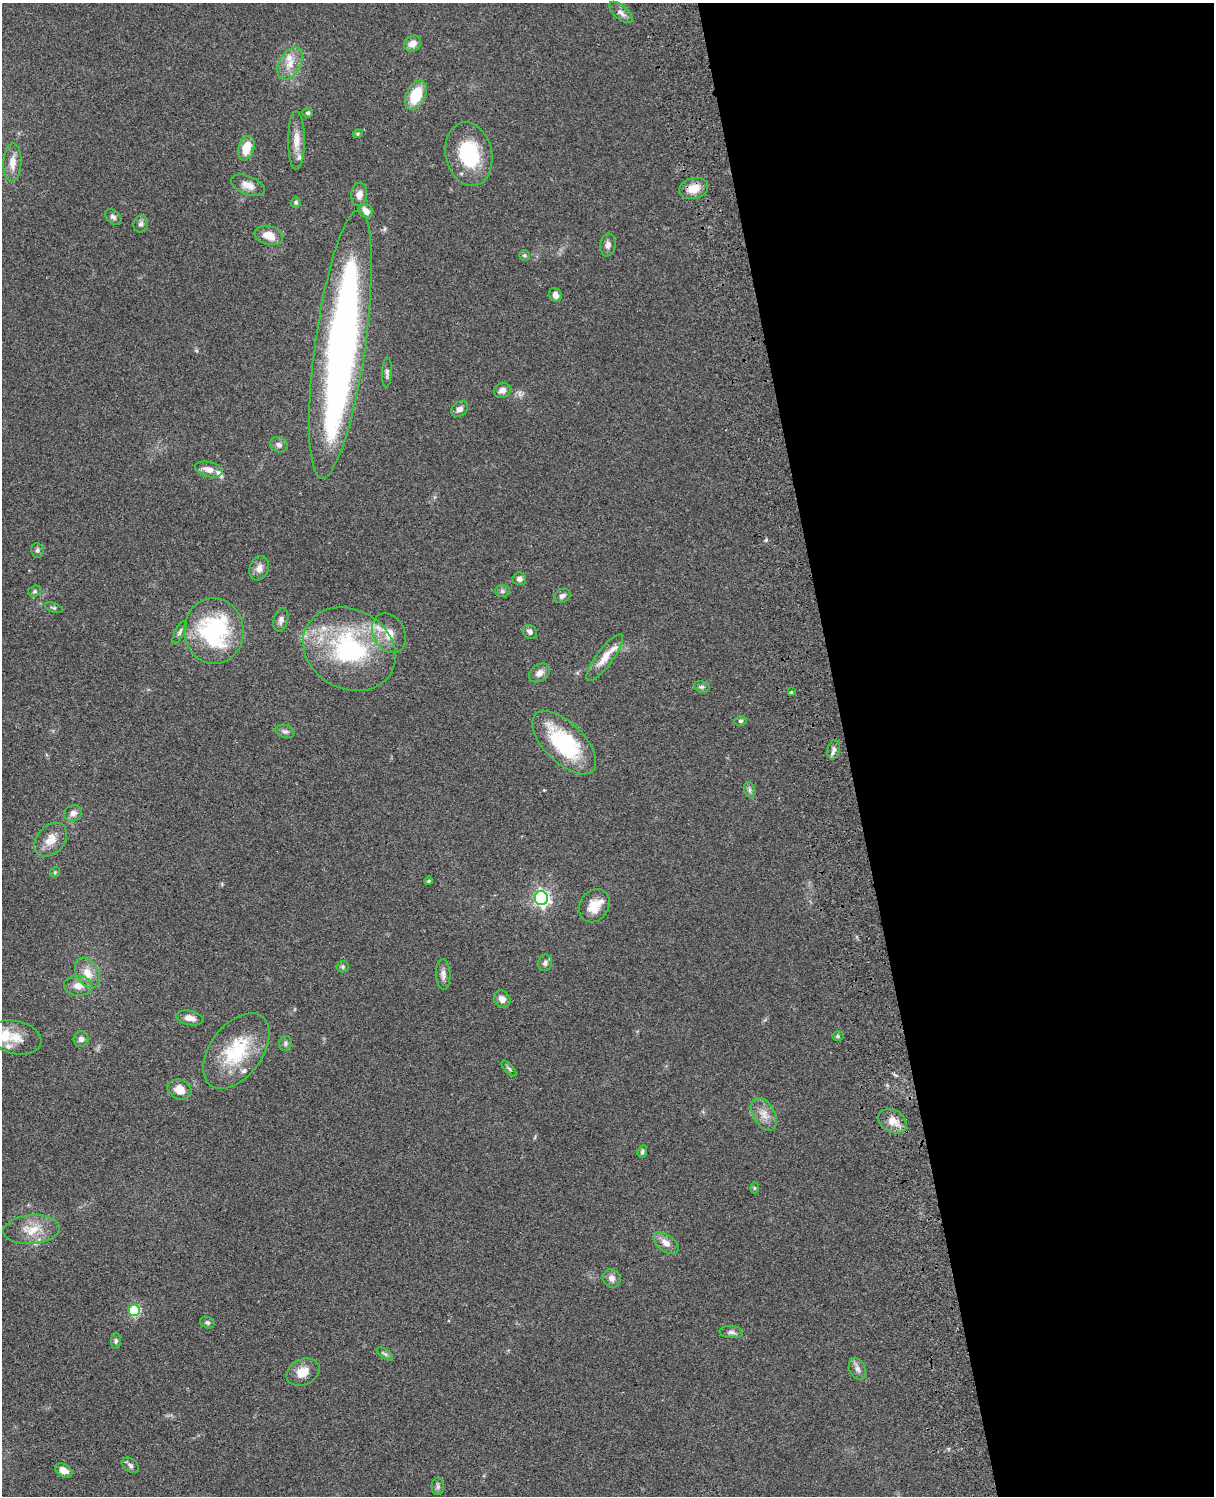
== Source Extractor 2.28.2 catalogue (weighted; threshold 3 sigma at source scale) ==
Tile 8 of 4 x 3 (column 4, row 2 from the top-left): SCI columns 3756-4967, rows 1773-3266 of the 5085 x 4926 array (HDU 1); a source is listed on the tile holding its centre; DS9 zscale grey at full resolution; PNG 1216 x 1498 px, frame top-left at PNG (2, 3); each listed source drawn as its Kron ellipse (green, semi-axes under 4 px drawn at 4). Shown black and unused: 30% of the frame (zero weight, under 3 of 4 exposures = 6% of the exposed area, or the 3 px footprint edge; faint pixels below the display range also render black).
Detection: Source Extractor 2.28.2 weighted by HDU 2 'WHT'; one run over the whole footprint, this tile lists its part. Background 0.0787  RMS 0.006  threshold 0.0268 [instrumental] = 3 sigma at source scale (4.5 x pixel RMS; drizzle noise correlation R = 1.50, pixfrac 1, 0.05/0.05 arcsec/px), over >= 5 px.
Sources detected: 99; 2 inside a brighter object's white glare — neither listed nor drawn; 11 inside a brighter listed object's ellipse — not listed separately; the other 86 listed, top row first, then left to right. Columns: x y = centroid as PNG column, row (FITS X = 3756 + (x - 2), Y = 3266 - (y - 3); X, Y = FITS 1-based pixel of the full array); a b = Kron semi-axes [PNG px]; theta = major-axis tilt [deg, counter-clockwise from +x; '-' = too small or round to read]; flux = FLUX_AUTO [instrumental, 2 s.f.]
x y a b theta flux
621 12 14 7 -41 2.9
412 44 9 7 38 5.1
290 63 18 10 61 7.8
416 95 16 9 64 20
308 113 5 5 - 1.2
358 134 5 4 - 0.72
296 141 29 8 -90 7.4
246 148 12 7 74 10
469 154 32 23 -78 36
12 162 19 9 88 6.3
248 185 18 9 -22 4.8
694 189 14 10 15 8.8
359 194 11 8 84 4.2
296 202 5 5 - 0.95
366 211 8 6 -35 5
113 217 9 6 -42 1.7
141 224 8 7 - 1.8
269 235 14 9 -13 7.5
608 245 11 8 81 2.7
524 255 5 5 - 0.99
555 295 7 6 - 3.1
340 344 135 25 82 290
387 373 15 5 87 1.9
502 390 8 7 - 3.2
459 409 9 7 37 2.7
279 445 9 7 -21 2
209 469 14 7 -15 4.6
37 550 7 6 - 1.3
259 568 12 9 68 3.5
519 579 7 6 - 2.4
35 591 7 5 16 1.2
502 591 7 6 - 1.5
562 596 9 6 33 2.2
54 608 9 4 -21 1.1
281 620 12 7 76 2.3
214 631 33 29 -87 66
180 632 12 4 62 1.5
530 632 7 6 - 2.3
389 633 21 15 -62 9.6
349 649 48 39 -29 85
605 658 28 8 53 8.6
539 673 11 8 35 3.6
702 687 8 5 -14 1.4
791 692 4 4 - 0.7
740 721 6 5 - 0.97
285 731 10 6 -16 1.8
564 743 40 20 -45 54
834 750 10 6 78 2.4
750 790 8 5 -75 1.6
73 813 9 8 - 3
51 840 19 13 47 7.7
55 872 5 4 - 0.77
429 881 4 4 - 1.2
541 898 7 6 - 180
594 906 17 14 56 9.7
545 963 8 7 - 2
343 967 6 5 - 1
87 973 16 11 -59 7.6
443 974 15 7 -87 3.2
78 986 14 10 -4 5.5
502 999 9 7 -50 3.4
190 1018 14 7 -11 4.1
838 1036 6 5 - 0.96
15 1037 26 16 -14 12
81 1039 7 7 - 2.2
285 1043 7 6 - 1.5
236 1051 43 26 53 35
509 1068 10 4 -48 1.1
179 1090 12 9 -23 6.2
764 1114 17 10 -60 6.1
893 1121 15 11 -30 7
642 1152 6 4 72 1.2
754 1188 5 3 - 0.59
31 1230 28 14 5 13
666 1243 14 8 -37 4.7
612 1278 9 8 - 3.2
134 1310 6 5 - 48
207 1323 7 5 -22 1.4
731 1332 12 6 -4 2.1
116 1341 8 5 89 1.2
385 1354 9 4 -35 1.2
857 1369 11 8 -66 2.8
303 1372 17 12 24 8.2
130 1465 9 6 -40 1.9
64 1471 9 6 -34 4.4
438 1487 8 6 90 1.6